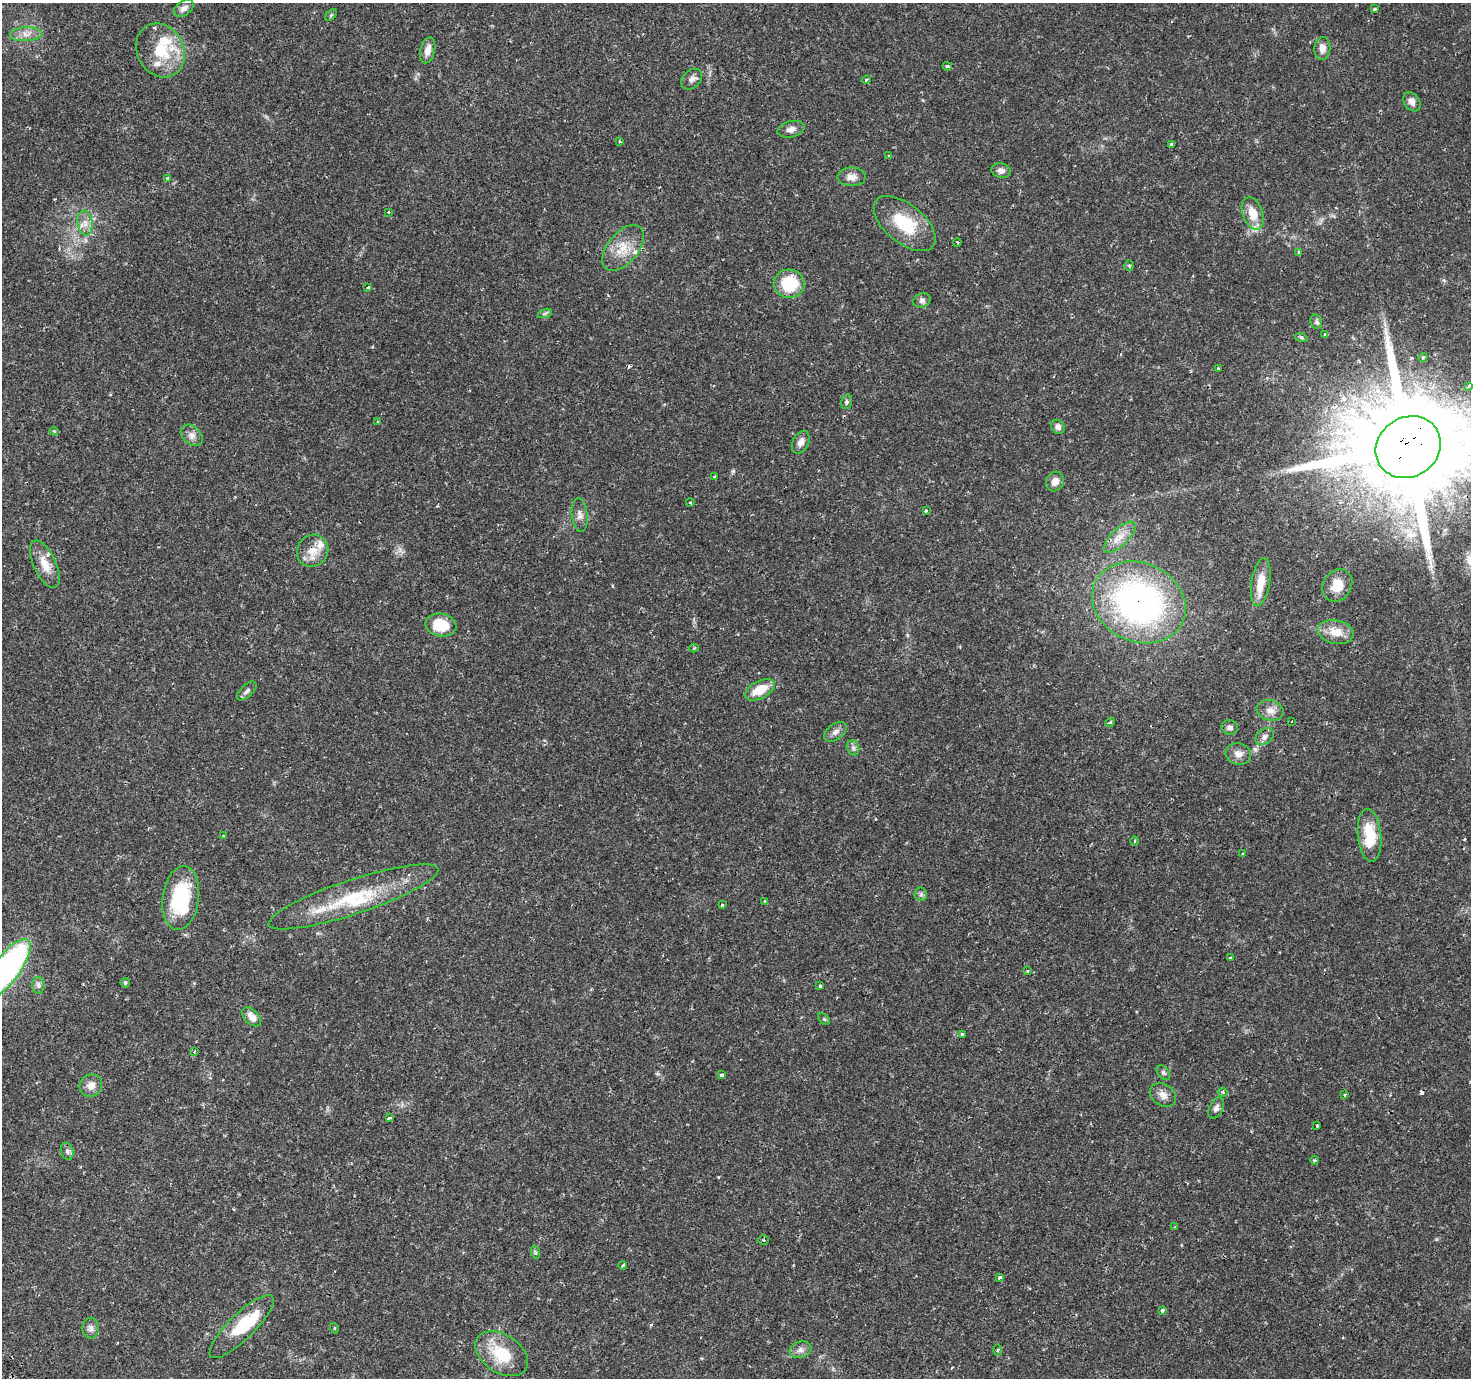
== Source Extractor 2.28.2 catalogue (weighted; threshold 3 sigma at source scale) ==
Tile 7 of 4 x 4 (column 3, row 2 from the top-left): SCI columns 2955-4423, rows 3024-4399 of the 5930 x 6005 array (HDU 1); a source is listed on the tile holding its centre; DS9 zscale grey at full resolution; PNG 1473 x 1380 px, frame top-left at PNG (2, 3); each listed source drawn as its Kron ellipse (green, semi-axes under 4 px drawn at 4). Shown black and unused: <1% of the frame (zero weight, under 2 of 3 exposures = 2% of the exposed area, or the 3 px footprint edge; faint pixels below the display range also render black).
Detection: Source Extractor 2.28.2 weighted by HDU 2 'WHT'; one run over the whole footprint, this tile lists its part. Background 0.025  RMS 0.002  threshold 0.00882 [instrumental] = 3 sigma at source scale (4.5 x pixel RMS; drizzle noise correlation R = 1.50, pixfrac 1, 0.0396/0.0396 arcsec/px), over >= 5 px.
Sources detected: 121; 1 inside a brighter object's white glare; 3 cosmic-ray / hot-pixel residue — neither listed nor drawn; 8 inside a brighter listed object's ellipse — not listed separately; the other 109 listed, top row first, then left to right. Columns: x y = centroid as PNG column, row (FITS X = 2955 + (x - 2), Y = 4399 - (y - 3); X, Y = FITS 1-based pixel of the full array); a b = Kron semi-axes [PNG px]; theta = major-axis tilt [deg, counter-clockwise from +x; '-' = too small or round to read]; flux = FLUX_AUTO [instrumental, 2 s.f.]
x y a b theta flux
184 8 11 7 34 0.94
1375 9 3 3 - 0.29
331 15 7 4 46 0.28
26 34 16 7 3 1.5
1322 48 11 8 88 1.5
160 50 28 23 -62 8.1
428 50 13 7 77 1.5
947 66 4 4 - 0.4
692 79 12 8 42 1
866 80 4 3 - 0.28
1412 102 10 7 -55 0.99
791 129 14 8 15 1.2
620 141 3 3 - 0.25
1171 144 3 3 - 0.65
889 156 3 3 - 0.32
1001 171 10 7 -15 0.9
852 177 14 9 0 1.5
167 178 3 3 - 0.57
388 212 3 3 - 0.64
1253 213 17 10 -70 3.3
85 223 12 7 -82 1.4
905 224 36 19 -39 9
957 242 4 3 - 0.27
623 248 27 15 50 4.4
1299 252 3 3 - 0.39
1129 265 5 5 - 0.25
789 284 15 14 - 8.2
368 288 3 3 - 0.34
922 300 9 7 24 0.67
545 313 7 4 19 0.39
1316 322 7 5 -69 0.44
1325 334 4 3 - 0.2
1301 337 6 4 -19 0.28
1423 358 5 3 - 0.28
1219 369 3 3 - 0.21
1469 386 4 3 - 0.87
847 402 7 5 75 0.38
378 422 3 3 - 0.25
1058 427 7 6 - 0.74
54 431 4 4 - 0.18
192 435 12 9 -41 1.2
801 442 12 8 63 1.3
1408 447 34 29 33 4600
715 477 4 3 - 0.92
1055 481 10 8 64 1.4
690 502 4 3 - 0.17
926 511 3 3 - 0.27
580 515 17 8 -84 1.2
1120 537 20 8 44 2.4
313 551 16 15 - 2.9
45 564 26 11 -65 2.9
1261 582 24 9 81 3.7
1337 585 17 14 57 3.5
1139 602 48 39 -24 63
441 625 16 11 -10 5.4
1336 632 18 11 -11 3
694 648 4 3 - 0.32
760 690 16 8 27 4.4
247 691 12 6 43 0.62
1270 710 14 10 -13 1.6
1292 721 2 2 - 0.15
1110 722 5 4 - 0.3
1230 727 8 7 - 0.76
835 732 13 8 36 0.96
1264 737 10 7 37 0.92
853 748 8 6 -69 0.59
1238 754 13 10 -13 1.5
1369 835 26 11 -84 6.8
223 836 4 3 - 0.22
1135 841 4 3 - 0.2
1243 854 3 3 - 0.21
921 894 6 6 - 0.46
353 897 89 17 18 14
181 898 32 18 83 16
765 901 3 3 - 0.18
722 905 3 3 - 0.35
1230 958 3 3 - 0.19
7 969 36 13 54 56
1027 971 3 2 - 0.39
125 983 4 4 - 0.36
38 985 8 6 88 0.6
820 986 3 3 - 0.4
252 1017 11 7 -47 1.8
824 1019 7 4 -45 0.27
962 1034 3 3 - 1.4
194 1051 3 3 - 0.35
1163 1072 8 5 -52 0.43
721 1075 4 3 - 0.8
91 1086 11 10 - 1.6
1223 1092 5 4 - 0.3
1163 1095 14 10 -34 1.5
1345 1095 3 3 - 0.24
1216 1108 11 6 64 0.75
389 1118 4 2 - 0.43
1317 1125 3 2 - 0.24
67 1151 9 6 -74 0.62
1314 1160 4 4 - 0.33
1175 1227 3 3 - 0.16
764 1240 5 4 - 0.29
535 1252 7 4 -72 0.31
623 1265 4 3 - 0.34
1000 1277 4 3 - 0.84
1162 1310 3 3 - 0.62
242 1327 43 13 44 8.4
91 1328 10 8 -87 0.82
334 1328 5 3 - 0.17
800 1350 11 8 17 1
998 1350 5 4 - 0.27
502 1354 29 19 -33 7.8
Overlapping masked pixels (flux is a lower limit): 3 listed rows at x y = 1408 447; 1139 602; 353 897
Isophote crosses this tile's border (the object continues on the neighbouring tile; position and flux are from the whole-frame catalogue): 2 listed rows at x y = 1408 447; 7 969